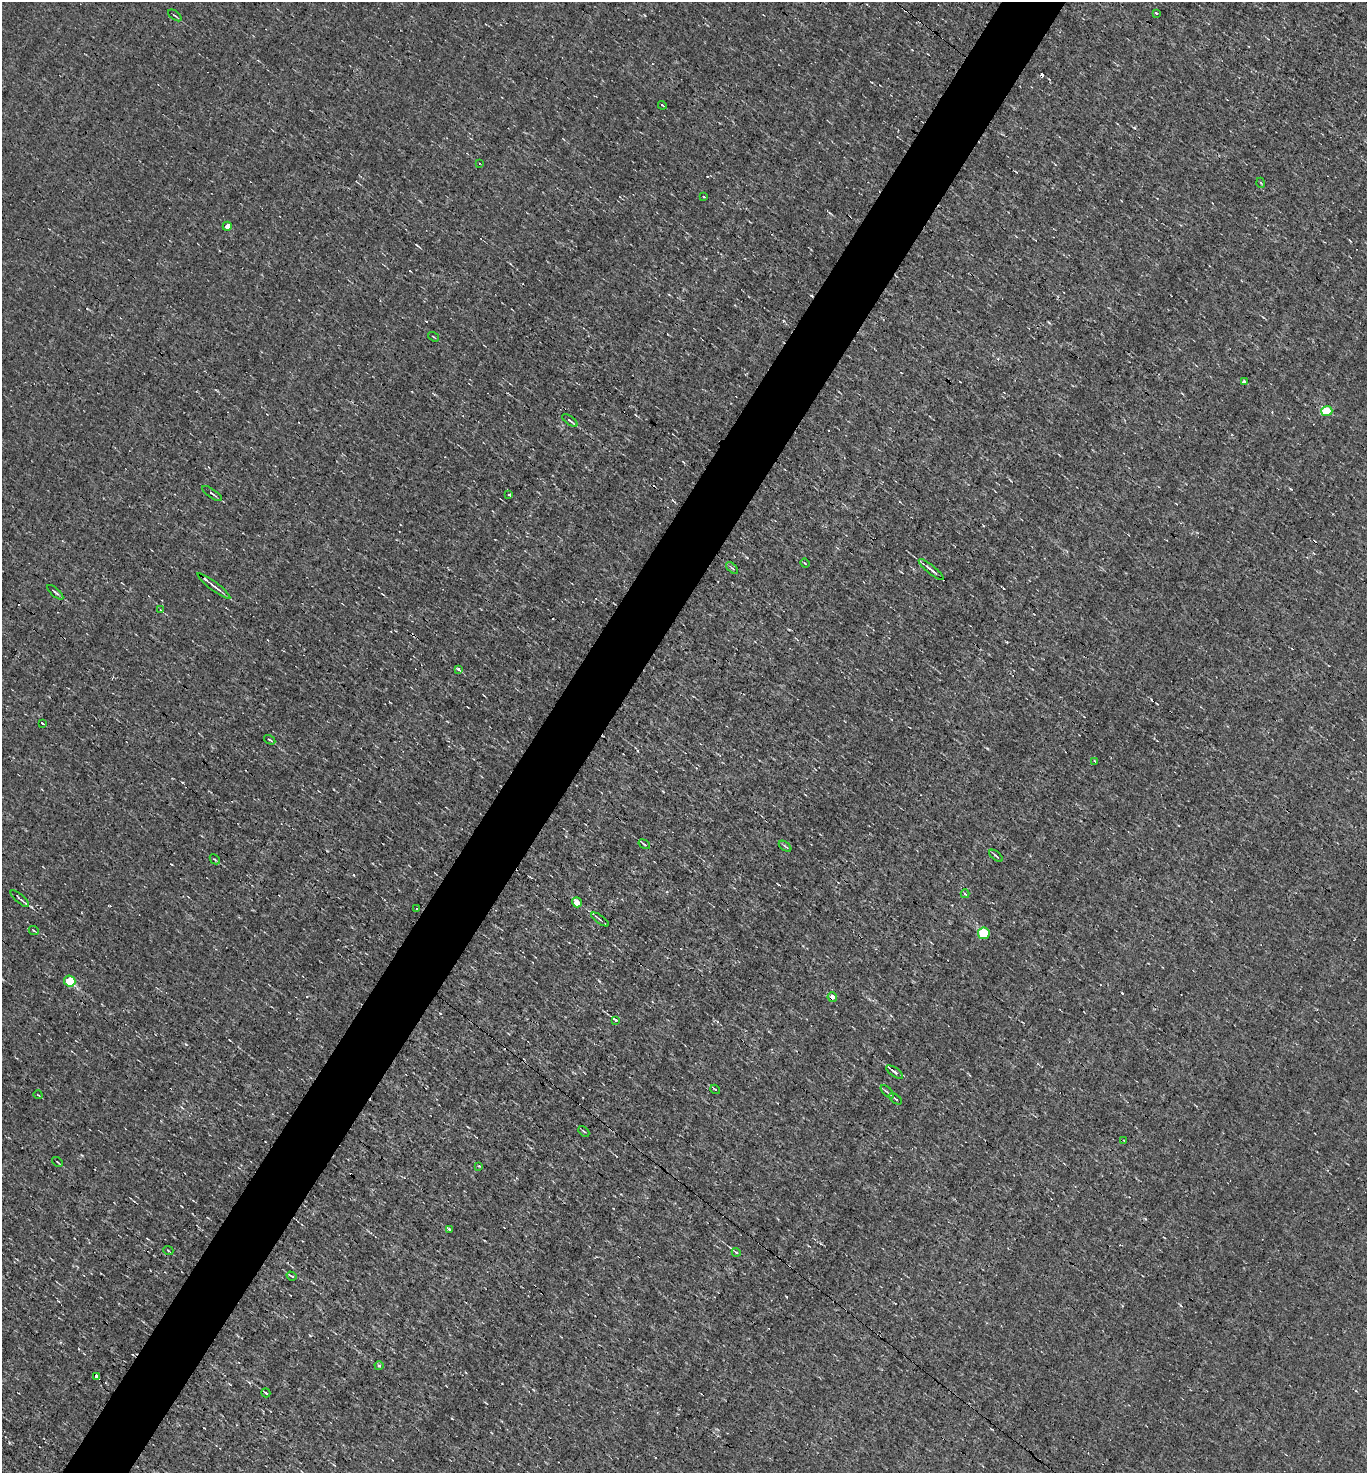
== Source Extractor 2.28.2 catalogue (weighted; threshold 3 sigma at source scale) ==
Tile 7 of 4 x 4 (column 3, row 2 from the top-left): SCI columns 2872-4236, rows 2942-4412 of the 5884 x 5882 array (HDU 1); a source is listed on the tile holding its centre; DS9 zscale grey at full resolution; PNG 1369 x 1475 px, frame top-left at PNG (2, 2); each listed source drawn as its Kron ellipse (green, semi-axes under 4 px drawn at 4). Shown black and unused: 5% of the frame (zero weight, under 3 of 4 exposures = <1% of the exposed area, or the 3 px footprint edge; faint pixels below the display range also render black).
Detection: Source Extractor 2.28.2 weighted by HDU 2 'WHT'; one run over the whole footprint, this tile lists its part. Background -8.04e-04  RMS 0.037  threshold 0.168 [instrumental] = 3 sigma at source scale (4.5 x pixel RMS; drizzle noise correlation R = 1.50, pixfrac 1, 0.05/0.05 arcsec/px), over >= 5 px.
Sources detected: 61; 7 cosmic-ray / hot-pixel residue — neither listed nor drawn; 1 inside a brighter listed object's ellipse — not listed separately; the other 53 listed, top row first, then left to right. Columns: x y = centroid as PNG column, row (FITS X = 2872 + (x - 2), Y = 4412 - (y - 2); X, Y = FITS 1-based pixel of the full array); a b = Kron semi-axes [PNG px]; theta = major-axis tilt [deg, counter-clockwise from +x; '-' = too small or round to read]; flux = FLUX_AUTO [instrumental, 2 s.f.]
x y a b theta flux
1156 13 3 3 - 10
175 15 8 2 -37 4.3
662 105 4 2 - 4.3
479 163 2 2 - 3.5
1261 183 5 3 - 3
704 197 3 2 - 4.2
227 226 4 4 - 41
433 337 6 2 -34 3.8
1244 382 4 4 - 13
1327 411 5 5 - 150
570 420 9 3 -36 8.8
212 493 12 3 -35 8
509 495 3 3 - 13
805 563 5 3 - 3.6
732 568 7 4 -43 6.6
931 569 15 3 -40 16
214 586 20 3 -38 16
55 592 10 3 -41 6.9
161 610 3 2 - 2.4
458 669 3 3 - 20
42 723 3 2 - 3.8
270 740 6 3 -33 4.3
1095 761 3 3 - 5.3
644 844 6 3 -34 5.5
785 846 7 3 -38 5.5
996 856 8 3 -40 5.5
215 859 5 3 - 4.5
965 894 4 3 - 9.8
20 899 11 3 -41 8.6
577 902 5 4 - 36
417 909 3 2 - 3.1
600 920 10 2 -35 6
34 931 5 3 - 3.5
984 933 6 5 - 190
70 981 6 5 - 220
832 997 5 5 - 22
616 1020 3 3 - 150
895 1072 10 4 -36 13
715 1089 5 3 - 5.8
887 1092 8 3 -45 5.5
38 1095 4 2 - 2.7
895 1099 7 3 -37 6
584 1131 6 2 -44 3.4
1124 1140 3 2 - 4.4
57 1162 6 2 -40 3.3
479 1166 4 4 - 3.7
449 1230 3 3 - 15
168 1250 5 3 - 3.4
736 1252 4 4 - 5
292 1276 5 3 - 8
379 1366 4 4 - 5.7
96 1376 4 3 - 110
266 1393 5 2 - 4.2
Overlapping masked pixels (flux is a lower limit): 1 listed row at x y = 832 997
Unlisted compact peaks at least as high as the median listed source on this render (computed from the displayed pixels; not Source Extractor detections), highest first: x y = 1122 993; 1291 489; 784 321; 1134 128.